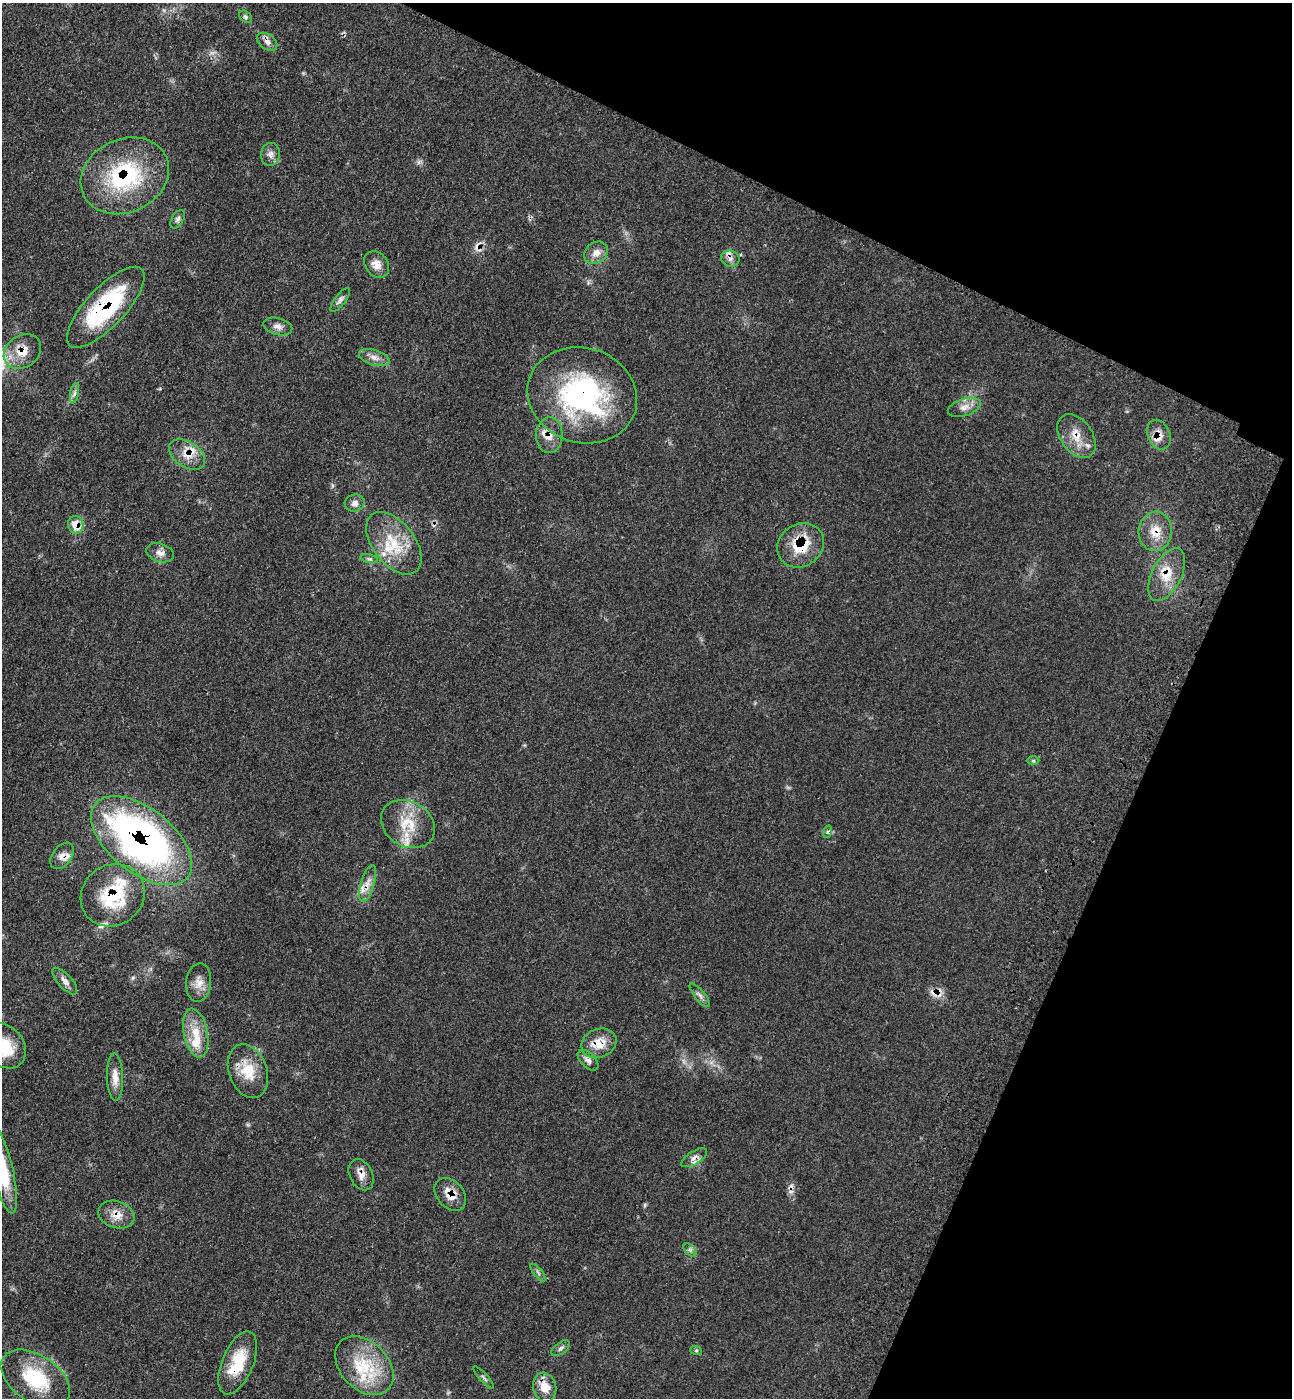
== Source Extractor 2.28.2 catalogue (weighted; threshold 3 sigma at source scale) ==
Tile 8 of 4 x 4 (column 4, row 2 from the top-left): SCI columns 4245-5534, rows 2852-4247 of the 5774 x 5700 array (HDU 1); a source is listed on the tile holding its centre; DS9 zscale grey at full resolution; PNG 1294 x 1400 px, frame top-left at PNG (2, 3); each listed source drawn as its Kron ellipse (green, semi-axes under 4 px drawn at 4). Shown black and unused: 22% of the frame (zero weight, under 3 of 4 exposures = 6% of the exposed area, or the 3 px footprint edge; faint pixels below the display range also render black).
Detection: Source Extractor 2.28.2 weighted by HDU 2 'WHT'; one run over the whole footprint, this tile lists its part. Background 0.0713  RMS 0.0055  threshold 0.0245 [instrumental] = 3 sigma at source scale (4.5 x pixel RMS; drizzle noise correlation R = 1.50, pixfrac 1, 0.05/0.05 arcsec/px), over >= 5 px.
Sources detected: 68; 2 cosmic-ray / hot-pixel residue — neither listed nor drawn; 8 inside a brighter listed object's ellipse — not listed separately; the other 58 listed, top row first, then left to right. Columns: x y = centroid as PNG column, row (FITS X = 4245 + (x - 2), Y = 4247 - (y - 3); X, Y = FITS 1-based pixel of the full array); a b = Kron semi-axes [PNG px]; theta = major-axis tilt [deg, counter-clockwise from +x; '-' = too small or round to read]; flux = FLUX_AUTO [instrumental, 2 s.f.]
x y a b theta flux
245 17 7 5 -41 1.1
267 42 11 7 -35 2.8
270 154 11 9 83 2.9
125 176 46 36 25 59
178 219 10 5 58 1.5
596 253 13 10 36 4.9
730 259 9 8 - 2.7
377 264 14 11 -54 5.1
340 300 14 5 53 2
106 307 52 19 47 56
278 326 15 8 -14 3.5
22 351 20 15 35 9.8
374 358 16 7 -18 3.9
74 393 10 4 79 1.7
582 395 55 47 -18 96
964 407 17 8 18 4.7
549 435 18 13 87 6.8
1159 435 15 11 -67 5.6
1077 436 24 16 -55 10
187 455 20 12 -34 8.2
355 503 10 8 14 2.9
76 525 8 7 - 9.5
1155 531 19 16 84 9.9
394 543 36 21 -52 23
801 545 24 21 32 20
160 553 14 9 -18 3.6
369 559 9 3 -13 1
1167 574 29 14 64 12
1033 761 6 4 -1 0.72
408 824 28 22 -31 18
827 832 6 4 71 0.91
141 841 59 32 -38 240
62 856 15 9 52 4.4
367 883 19 7 73 4.7
113 895 33 30 36 34
65 981 17 7 -48 3.1
199 983 19 12 86 5.5
700 995 14 5 -51 2.1
196 1033 25 12 -79 11
599 1043 18 14 22 9.9
4 1046 25 19 -47 20
588 1060 13 7 -45 2.7
248 1071 28 19 -71 15
115 1077 24 8 -88 5.7
694 1158 15 6 32 3.1
2 1169 45 10 -77 23
361 1175 16 11 -64 4.8
450 1194 18 13 -48 8.1
116 1215 18 13 -19 7.2
690 1250 8 5 -45 1.4
538 1272 11 3 -51 1.1
561 1348 11 5 38 1.6
696 1350 6 4 -18 0.73
238 1363 33 15 67 21
364 1366 34 24 -46 28
484 1378 14 2 -48 1
35 1379 38 23 -34 32
545 1387 14 11 -75 8
Overlapping masked pixels (flux is a lower limit): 23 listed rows (the first 20) at x y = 125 176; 106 307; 22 351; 582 395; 549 435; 1159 435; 1077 436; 187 455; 76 525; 1155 531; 801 545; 1167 574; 141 841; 62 856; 367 883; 113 895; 599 1043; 248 1071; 694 1158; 361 1175
Isophote crosses this tile's border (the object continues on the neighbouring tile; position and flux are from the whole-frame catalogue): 2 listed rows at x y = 4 1046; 2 1169